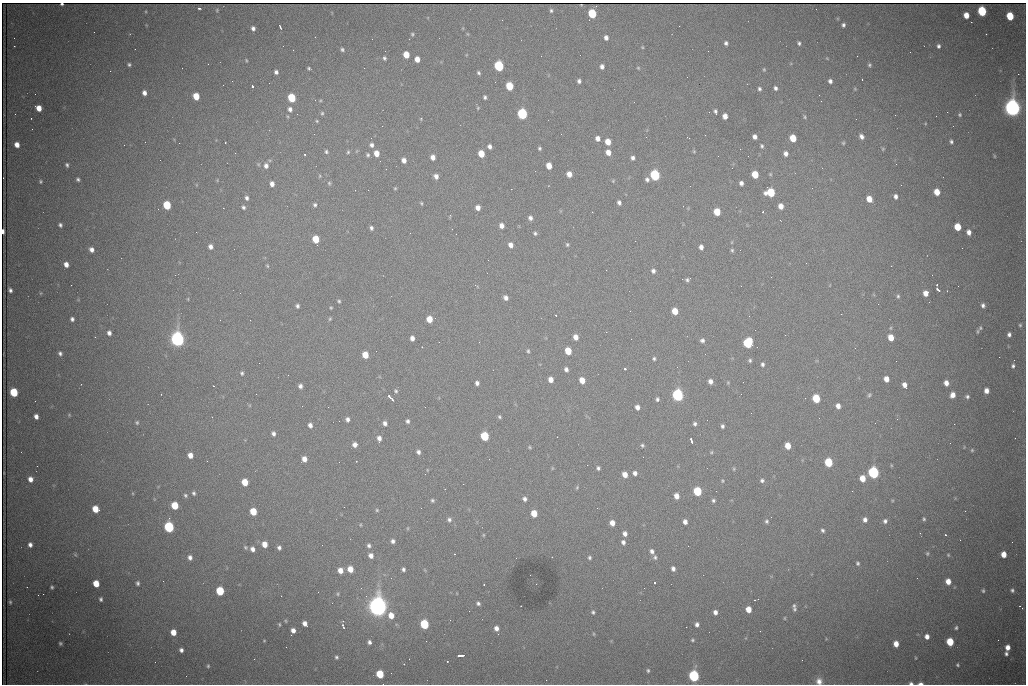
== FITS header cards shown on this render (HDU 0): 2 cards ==
NAXIS1  =                 1024 /fastest changing axis
NAXIS2  =                  682 /next to fastest changing axis

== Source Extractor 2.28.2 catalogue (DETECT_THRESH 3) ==
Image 1024 x 682 px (HDU 0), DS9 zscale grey, 1 PNG px = 1 image px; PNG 1028 x 686 px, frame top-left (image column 1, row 682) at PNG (2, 3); no overlay
Background 2040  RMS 27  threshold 80.7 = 3 sigma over >= 5 px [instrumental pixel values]
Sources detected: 415; all 415 listed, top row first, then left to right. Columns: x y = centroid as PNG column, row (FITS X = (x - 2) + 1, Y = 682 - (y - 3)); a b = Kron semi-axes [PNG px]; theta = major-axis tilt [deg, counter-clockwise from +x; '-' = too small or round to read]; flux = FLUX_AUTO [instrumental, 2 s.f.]
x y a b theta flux
62 4 3 3 - 3.0e+03
199 8 3 2 - 2.4e+03
816 9 2 2 - 9.1e+02
217 10 5 4 - 2.1e+03
551 10 6 4 -89 3.4e+03
982 11 6 5 - 1.4e+05
592 13 6 5 - 9.8e+04
966 15 5 5 - 1.9e+04
1010 16 6 5 - 5.8e+04
843 25 5 4 - 4.5e+03
280 27 4 2 - 2.4e+03
253 28 5 4 - 6.1e+03
94 32 2 2 - 1.2e+03
412 34 4 4 - 2.6e+03
468 34 5 3 - 1.8e+03
986 34 2 2 - 9.8e+02
14 38 3 2 - 1.4e+03
606 38 5 4 - 7.2e+03
372 39 2 2 - 9.4e+02
726 43 4 4 - 4.7e+03
799 43 4 3 - 3.5e+03
938 46 5 4 - 4.6e+03
642 47 4 4 - 1.6e+03
293 50 2 2 - 1.0e+03
342 50 5 4 - 3.3e+03
708 51 2 2 - 8.4e+02
406 55 5 5 - 2.9e+04
857 56 3 2 - 2.2e+03
384 58 4 4 - 3.4e+03
827 58 4 3 - 1.4e+03
417 59 5 4 - 1.5e+04
246 61 3 2 - 1.7e+03
208 64 2 2 - 3.0e+03
129 65 5 4 - 3.4e+03
869 65 5 4 - 3.2e+03
499 66 6 5 - 2.0e+05
602 66 5 4 - 6.8e+03
309 68 3 3 - 2.5e+03
638 68 5 4 - 2.0e+03
764 69 5 4 - 2.0e+03
276 72 4 4 - 5.7e+03
479 73 5 4 - 3.3e+03
1018 74 2 2 - 1.5e+04
687 77 2 2 - 9.6e+02
862 79 3 2 - 4.0e+03
232 81 2 2 - 8.4e+02
579 81 4 4 - 4.7e+03
830 81 5 4 - 6.0e+03
252 86 3 3 - 9.5e+04
509 86 6 5 - 6.4e+04
775 88 5 4 - 4.8e+03
759 89 5 4 - 3.8e+03
855 89 5 4 - 2.0e+03
144 93 5 4 - 9.0e+03
819 95 2 2 - 7.1e+02
196 96 5 5 - 3.7e+04
485 97 5 4 - 3.7e+03
292 98 6 5 - 8.4e+04
315 100 3 2 - 1.2e+03
821 101 2 2 - 8.4e+02
634 102 2 2 - 8.5e+02
39 108 5 5 - 2.0e+04
478 108 5 4 - 1.8e+03
1012 108 8 6 -80 1.4e+06
290 109 6 6 - 7.2e+03
715 112 6 4 -74 4.4e+03
947 112 2 2 - 3.3e+03
322 113 5 5 - 2.9e+03
15 114 2 2 - 1.0e+03
297 114 2 2 - 2.5e+03
522 114 6 5 - 2.4e+05
895 115 2 2 - 9.5e+02
960 115 5 5 - 2.8e+03
287 116 5 3 - 1.8e+03
725 116 5 4 - 1.3e+04
805 117 6 4 -74 2.3e+03
31 118 2 2 - 9.7e+02
421 119 4 4 - 1.7e+03
317 121 5 4 - 2.2e+03
382 126 3 2 - 1.7e+03
953 126 2 2 - 7.8e+02
861 136 6 5 - 7.3e+03
755 137 5 4 - 8.5e+03
598 138 5 5 - 9.7e+03
793 138 6 5 - 3.9e+04
608 142 5 5 - 2.2e+04
951 142 5 4 - 3.7e+03
179 143 2 2 - 4.0e+03
843 143 5 5 - 2.4e+03
17 145 5 5 - 1.4e+04
124 145 3 2 - 1.8e+03
371 145 6 5 - 5.4e+03
762 146 5 4 - 3.2e+03
489 147 5 4 - 6.8e+03
539 148 4 3 - 3.0e+03
883 149 5 4 - 2.2e+03
694 151 5 4 - 2.0e+03
326 152 5 4 - 3.3e+03
348 152 5 4 - 2.7e+03
608 152 5 5 - 1.5e+04
235 153 3 2 - 1.6e+03
376 153 6 5 - 1.8e+04
481 154 5 5 - 3.7e+04
786 154 6 5 - 8.1e+03
305 155 3 2 - 2.4e+03
368 155 5 5 - 3.3e+03
994 156 5 3 - 1.6e+03
433 157 5 4 - 1.1e+04
633 158 5 4 - 5.7e+03
270 160 6 4 18 2.5e+03
404 160 5 4 - 9.8e+03
896 164 3 2 - 1.5e+03
67 165 5 4 - 3.6e+03
266 166 7 6 - 8.2e+03
549 166 5 5 - 2.3e+04
569 174 5 4 - 1.4e+04
755 174 5 5 - 4.4e+04
770 174 5 4 - 2.2e+03
655 175 6 5 - 2.3e+05
320 176 5 5 - 2.1e+03
436 176 5 4 - 9.5e+03
78 179 4 4 - 3.6e+03
647 179 6 5 - 5.3e+03
40 181 4 4 - 2.5e+03
613 181 5 4 - 2.0e+03
329 183 5 4 - 2.8e+03
741 183 4 4 - 6.7e+03
272 184 5 4 - 9.3e+03
901 185 2 2 - 1.6e+03
395 188 4 4 - 2.1e+03
812 188 2 2 - 3.1e+03
355 190 2 2 - 7.9e+02
368 190 2 2 - 8.4e+03
771 192 7 6 - 8.3e+04
937 192 5 5 - 2.8e+04
895 196 5 4 - 6.5e+03
247 198 5 4 - 4.6e+03
869 199 5 5 - 2.3e+04
619 202 5 4 - 5.4e+03
421 203 5 4 - 2.2e+03
167 205 6 5 - 8.4e+04
315 205 5 5 - 3.5e+03
781 206 5 5 - 1.5e+04
243 207 5 4 - 3.7e+03
478 208 5 4 - 1.1e+04
592 212 2 2 - 1.1e+03
717 212 5 5 - 4.0e+04
763 212 3 2 - 1.6e+03
450 216 6 3 72 1.7e+03
530 218 5 5 - 6.8e+03
780 220 3 2 - 2.5e+03
60 225 4 4 - 4.1e+03
501 226 5 4 - 1.1e+04
958 227 5 5 - 4.1e+04
371 228 6 5 - 4.6e+03
3 231 4 3 - 7.4e+03
969 232 5 5 - 9.9e+03
410 233 2 2 - 8.6e+02
535 233 4 4 - 3.3e+03
316 239 6 5 - 4.6e+04
732 242 5 3 - 1.7e+03
511 245 6 5 - 1.1e+04
567 245 5 5 - 2.8e+03
210 247 5 4 - 8.1e+03
701 247 5 4 - 8.2e+03
92 250 5 5 - 8.6e+03
732 250 5 4 - 2.9e+03
740 250 2 2 - 9.6e+02
488 260 3 2 - 2.0e+03
806 263 2 2 - 1.2e+03
66 264 5 4 - 1.1e+04
267 266 5 3 - 2.0e+03
606 270 2 2 - 1.3e+03
653 271 5 5 - 5.9e+03
932 275 2 2 - 1.1e+03
687 280 5 4 - 3.9e+03
71 285 2 2 - 6.9e+03
937 285 3 2 - 1.7e+03
476 286 8 2 -39 1.8e+03
937 289 4 3 - 6.2e+03
10 290 4 4 - 5.4e+03
947 291 2 2 - 9.2e+02
41 293 6 4 89 1.9e+03
240 293 2 2 - 7.1e+02
926 293 5 5 - 1.4e+04
898 296 6 4 -90 3.4e+03
506 298 6 5 - 7.8e+03
188 299 5 3 - 1.6e+03
339 301 4 4 - 2.6e+03
878 304 2 2 - 1.1e+03
983 305 6 5 - 5.7e+03
297 306 4 4 - 4.1e+03
331 308 4 3 - 2.0e+03
675 311 5 5 - 3.1e+04
841 314 2 2 - 2.5e+03
556 315 3 2 - 2.1e+03
72 319 4 4 - 5.1e+03
330 319 5 4 - 2.3e+03
429 319 5 5 - 2.8e+04
220 320 2 2 - 9.1e+02
1020 325 6 5 - 3.4e+03
980 328 6 5 - 2.8e+03
755 330 3 2 - 1.4e+03
978 331 7 3 78 2.4e+03
109 333 5 4 - 7.3e+03
1009 334 6 5 - 6.0e+03
95 337 2 2 - 1.1e+03
576 337 5 4 - 1.4e+04
891 337 6 5 - 2.4e+04
412 338 5 4 - 9.2e+03
177 339 7 6 - 9.8e+05
702 340 5 5 - 5.2e+03
748 343 6 6 - 1.6e+05
422 347 3 2 - 3.3e+03
855 348 2 2 - 8.1e+02
528 351 5 4 - 2.9e+03
568 351 6 5 - 3.9e+04
60 353 5 4 - 4.4e+03
365 355 5 5 - 3.4e+04
654 359 4 4 - 3.2e+03
750 360 5 4 - 3.2e+03
1014 360 3 2 - 2.5e+03
259 363 2 2 - 1.6e+03
762 364 5 4 - 4.3e+03
1013 366 3 3 - 2.5e+04
566 369 5 4 - 6.1e+03
625 369 3 3 - 7.8e+03
242 373 5 4 - 3.1e+03
288 375 2 2 - 1.6e+03
886 379 5 4 - 1.5e+04
551 380 5 4 - 1.4e+04
582 380 5 5 - 2.3e+04
710 381 5 4 - 9.6e+03
477 383 4 4 - 5.8e+03
728 383 5 4 - 1.8e+03
946 383 5 4 - 1.2e+04
904 385 5 4 - 1.1e+04
214 386 2 2 - 1.1e+03
300 386 4 4 - 6.3e+03
396 391 6 5 - 3.2e+03
986 391 5 4 - 1.2e+04
14 392 6 5 - 8.4e+04
256 394 2 2 - 1.7e+03
741 394 2 2 - 7.7e+02
678 395 6 5 - 4.4e+05
869 395 5 4 - 2.8e+03
953 395 5 5 - 1.3e+04
390 397 8 3 -47 1.2e+04
967 397 5 5 - 3.8e+03
816 398 6 5 - 7.4e+04
657 399 5 4 - 4.0e+03
35 401 3 2 - 1.6e+03
838 406 5 4 - 1.1e+04
637 407 5 4 - 9.2e+03
69 415 5 5 - 1.9e+03
36 416 5 4 - 8.7e+03
212 417 2 2 - 8.3e+02
500 417 5 4 - 2.7e+03
347 419 5 4 - 6.0e+03
897 419 2 2 - 1.1e+03
407 421 4 4 - 4.5e+03
137 422 5 5 - 3.1e+03
385 423 5 4 - 6.4e+03
875 423 3 2 - 1.6e+03
695 424 5 4 - 4.3e+03
954 424 2 2 - 9.4e+03
310 425 5 4 - 7.7e+03
722 426 4 3 - 4.2e+03
273 433 5 4 - 5.7e+03
485 436 6 5 - 1.0e+05
379 439 7 4 -88 9.2e+03
691 440 6 3 -73 8.7e+03
355 445 5 5 - 9.7e+03
642 445 4 4 - 3.0e+03
788 446 5 5 - 2.5e+04
530 447 5 4 - 2.2e+03
972 450 4 4 - 2.1e+03
418 452 4 4 - 5.6e+03
711 452 5 4 - 2.2e+03
190 455 5 4 - 1.5e+04
304 459 5 4 - 1.3e+04
828 462 6 5 - 9.1e+04
587 465 2 2 - 5.8e+03
891 465 5 3 - 1.7e+03
552 468 5 3 - 1.6e+03
598 468 4 4 - 4.0e+03
734 469 6 4 70 2.4e+03
635 473 4 4 - 7.0e+03
873 473 6 5 - 3.4e+05
625 474 5 4 - 1.6e+04
862 478 6 5 - 2.7e+04
30 479 5 5 - 1.2e+04
762 480 6 5 - 4.5e+03
722 481 5 4 - 2.2e+03
245 482 5 5 - 3.5e+04
463 484 2 2 - 1.3e+03
577 487 5 4 - 2.2e+03
697 491 6 5 - 1.1e+05
716 491 2 2 - 2.2e+03
852 491 3 2 - 1.7e+03
194 493 6 5 - 3.9e+03
185 495 6 5 - 3.6e+03
676 496 5 4 - 1.4e+04
525 499 5 5 - 5.7e+03
432 500 5 5 - 3.0e+03
713 500 5 5 - 3.8e+03
892 500 5 3 - 1.8e+03
175 505 5 5 - 5.2e+04
344 507 2 2 - 4.0e+03
95 509 6 5 - 3.3e+04
377 510 5 4 - 2.3e+03
253 511 5 5 - 4.4e+04
534 513 5 5 - 3.2e+04
924 519 4 4 - 2.7e+03
449 520 6 6 - 4.9e+03
865 520 6 6 - 8.6e+03
766 521 6 5 - 3.7e+03
885 521 6 6 - 6.1e+03
685 522 5 4 - 8.3e+03
612 523 5 5 - 1.5e+04
360 525 4 3 - 1.6e+03
169 527 6 5 - 2.2e+05
823 530 5 4 - 3.8e+03
625 534 5 4 - 8.6e+03
483 535 5 3 - 1.6e+03
945 535 3 2 - 2.1e+03
393 541 4 4 - 5.5e+03
623 542 5 5 - 5.7e+03
1012 542 2 2 - 7.9e+02
264 544 6 5 - 1.9e+04
30 545 5 4 - 7.1e+03
369 546 6 5 - 4.5e+03
245 547 6 5 - 3.2e+03
279 547 4 4 - 5.0e+03
252 549 6 5 - 8.8e+03
652 551 6 5 - 6.7e+03
927 553 5 5 - 2.7e+03
454 554 2 2 - 1.1e+03
1004 554 5 4 - 2.0e+04
75 555 6 4 -31 2.3e+03
948 555 5 4 - 2.2e+03
371 556 5 5 - 1.0e+04
190 557 6 5 - 7.5e+03
552 557 2 2 - 1.3e+03
655 557 7 6 - 4.3e+03
589 558 5 4 - 3.2e+03
858 563 6 5 - 3.5e+03
350 569 5 5 - 2.3e+04
403 569 4 4 - 4.4e+03
673 569 5 4 - 6.6e+03
340 570 5 5 - 1.5e+04
948 581 6 5 - 1.9e+04
138 583 5 4 - 4.1e+03
654 583 3 3 - 1.0e+05
96 584 5 5 - 3.0e+04
484 584 2 2 - 1.7e+03
536 584 2 2 - 1.0e+03
52 587 4 3 - 2.9e+03
644 588 2 2 - 1.0e+03
1012 590 4 4 - 3.6e+03
220 591 6 5 - 9.3e+04
983 591 4 4 - 2.8e+03
43 594 2 2 - 9.6e+03
338 594 5 4 - 2.2e+03
101 599 4 3 - 3.8e+03
756 600 7 2 17 2.5e+03
10 602 4 3 - 2.4e+03
478 603 5 4 - 4.3e+03
794 606 5 4 - 2.7e+03
1020 606 2 2 - 1.0e+03
378 607 8 7 - 1.8e+06
748 609 5 5 - 2.2e+04
795 609 6 5 - 3.3e+03
593 612 5 4 - 3.3e+03
715 612 4 4 - 7.7e+03
391 615 7 6 - 1.9e+04
785 618 5 3 - 1.5e+03
285 621 5 4 - 2.0e+03
305 623 5 4 - 1.0e+04
279 624 5 3 - 2.2e+03
424 624 6 5 - 1.3e+05
697 624 5 4 - 5.8e+03
343 627 7 3 -66 3.3e+03
686 627 2 2 - 9.6e+02
496 628 6 6 - 9.9e+03
956 628 5 4 - 3.1e+03
293 630 5 4 - 9.9e+03
173 632 5 5 - 2.0e+04
594 634 5 3 - 1.8e+03
927 636 5 5 - 1.0e+04
692 640 4 4 - 2.5e+03
264 641 3 2 - 1.4e+03
369 642 4 4 - 5.2e+03
950 642 5 5 - 6.2e+04
60 643 4 3 - 2.7e+03
896 644 5 4 - 1.7e+04
1007 647 5 5 - 1.3e+04
181 650 4 4 - 5.7e+03
1006 654 6 5 - 4.6e+03
460 655 6 3 2 9.1e+03
336 657 4 4 - 3.3e+03
916 658 4 3 - 1.4e+03
254 659 2 2 - 5.8e+03
447 661 2 2 - 1.1e+03
155 662 2 2 - 7.9e+02
404 664 3 2 - 3.5e+03
957 665 4 3 - 2.5e+03
208 666 4 3 - 2.3e+03
648 670 4 4 - 2.6e+03
391 673 2 2 - 9.0e+02
380 674 6 5 - 6.5e+04
694 676 6 5 - 3.2e+05
819 681 8 8 - 1.2e+04
911 683 5 3 - 4.3e+03
920 683 5 3 - 6.1e+03
At the frame edge (FLAGS 8, measured only in part): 5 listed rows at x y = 62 4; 3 231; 819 681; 911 683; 920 683

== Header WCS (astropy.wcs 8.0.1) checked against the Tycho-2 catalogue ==
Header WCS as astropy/WCSLIB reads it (CRVAL/CRPIX/CD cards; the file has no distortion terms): RA---TAN/DEC--TAN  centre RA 06:56:14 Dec +31:26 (104.06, +31.43 deg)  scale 1.44 arcsec/px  FOV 24.5' x 16.3'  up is -93 deg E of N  parity flipped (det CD > 0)
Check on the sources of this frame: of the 60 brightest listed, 10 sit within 2.2 arcsec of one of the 16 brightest Tycho-2 stars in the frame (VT <= 13.07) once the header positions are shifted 0.52 arcsec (0.25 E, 0.46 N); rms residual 1.32 arcsec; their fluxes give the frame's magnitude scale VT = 24.93 - 2.5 log10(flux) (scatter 0.16 mag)
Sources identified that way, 10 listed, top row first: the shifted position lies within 2.2 arcsec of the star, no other Tycho-2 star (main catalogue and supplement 1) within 4.4 arcsec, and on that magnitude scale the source's flux lands within +1.5 / -3 mag of the star's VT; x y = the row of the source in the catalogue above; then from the Tycho-2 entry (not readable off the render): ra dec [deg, ICRS J2000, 3 dp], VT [Tycho-2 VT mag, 2 dp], TYC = Tycho-2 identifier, HIP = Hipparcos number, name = IAU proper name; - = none
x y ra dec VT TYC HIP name
592 13 103.904 +31.460 12.65 2437-721-1 - -
522 114 103.952 +31.434 11.53 2437-424-1 - -
655 175 103.978 +31.488 11.51 2437-421-1 - -
771 192 103.984 +31.534 11.82 2437-428-1 - -
167 205 104.002 +31.294 13.07 2437-1012-1 - -
177 339 104.065 +31.301 9.89 2437-425-1 - -
748 343 104.055 +31.528 12.03 2437-1294-1 - -
678 395 104.081 +31.501 10.83 2437-37-1 - -
378 607 104.185 +31.385 8.52 2437-370-1 33393 -
424 624 104.192 +31.404 11.68 2437-91-1 - -